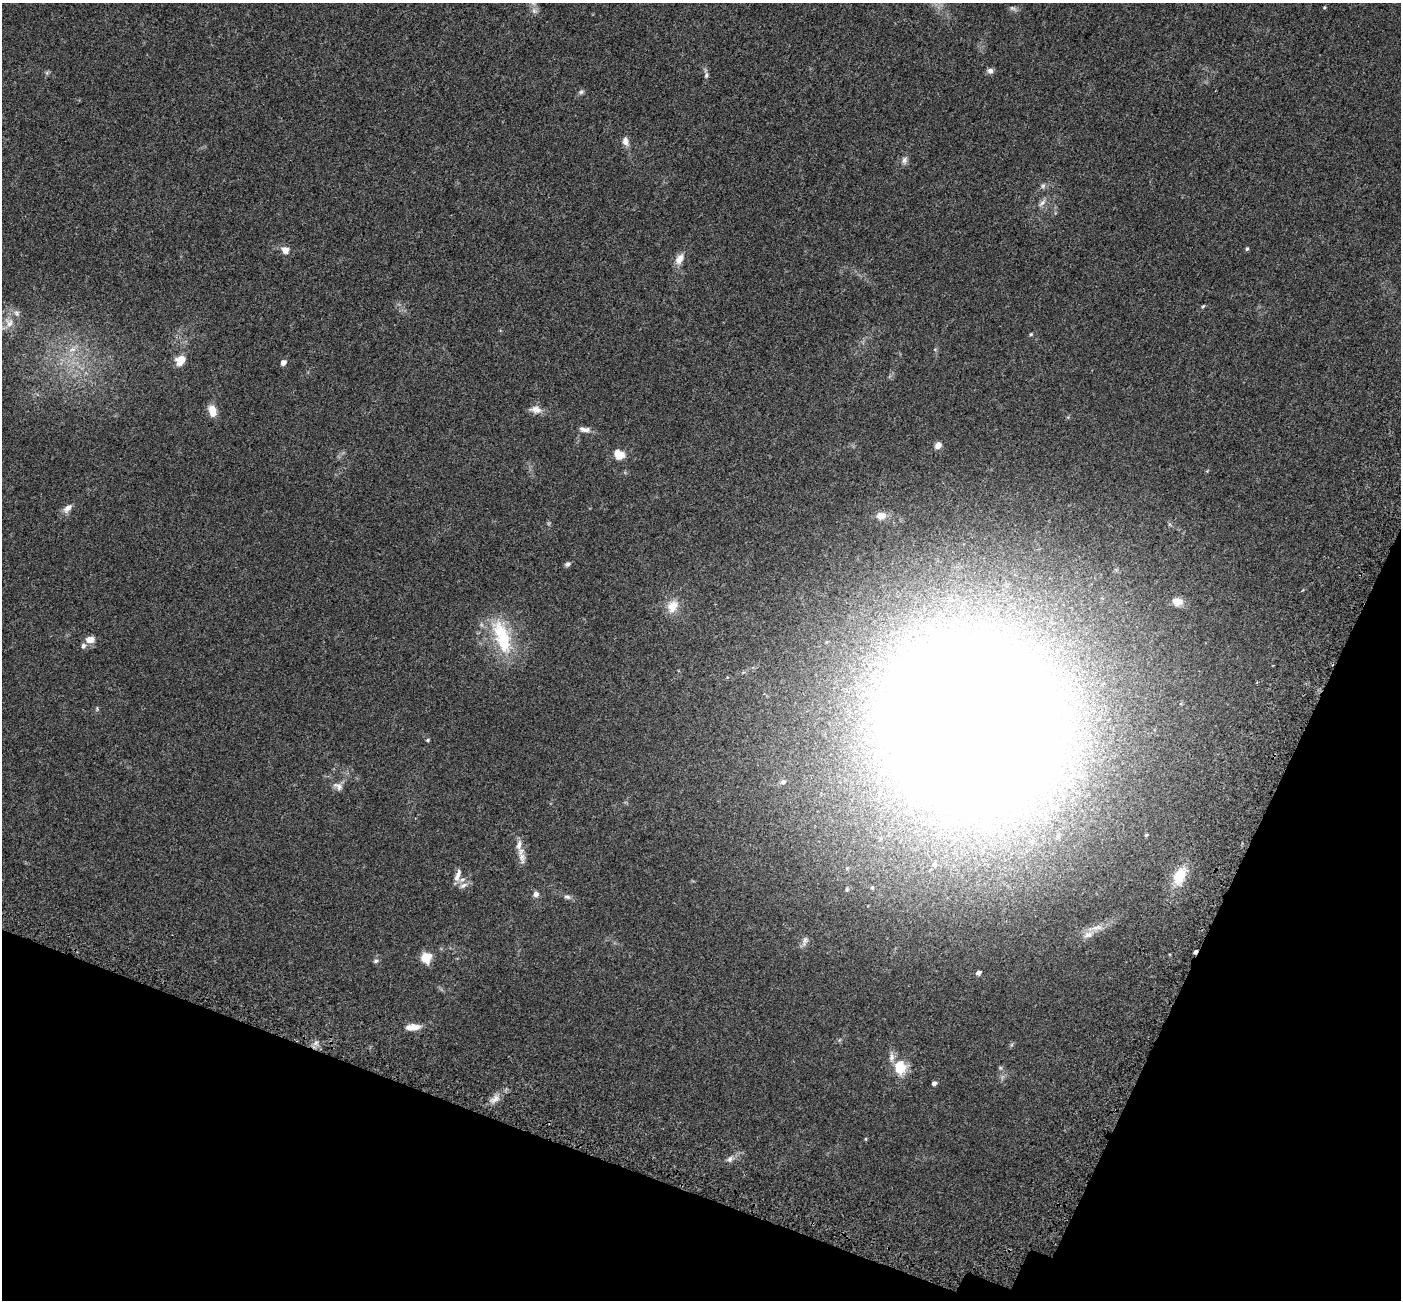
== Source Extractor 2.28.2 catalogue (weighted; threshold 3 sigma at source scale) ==
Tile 15 of 4 x 4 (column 3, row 4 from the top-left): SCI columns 2896-4294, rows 390-1687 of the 5784 x 5909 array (HDU 1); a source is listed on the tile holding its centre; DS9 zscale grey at full resolution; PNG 1403 x 1302 px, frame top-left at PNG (2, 3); no overlay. Shown black and unused: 18% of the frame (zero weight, under 3 of 5 exposures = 6% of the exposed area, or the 3 px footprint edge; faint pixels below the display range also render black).
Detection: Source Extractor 2.28.2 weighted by HDU 2 'WHT'; one run over the whole footprint, this tile lists its part. Background 0.0306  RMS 0.0029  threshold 0.0129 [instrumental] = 3 sigma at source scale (4.5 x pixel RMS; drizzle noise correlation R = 1.50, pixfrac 1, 0.0396/0.0396 arcsec/px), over >= 5 px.
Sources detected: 62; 1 inside a brighter object's white glare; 1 cosmic-ray / hot-pixel residue — not listed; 4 inside a brighter listed object's ellipse — not listed separately; the other 56 listed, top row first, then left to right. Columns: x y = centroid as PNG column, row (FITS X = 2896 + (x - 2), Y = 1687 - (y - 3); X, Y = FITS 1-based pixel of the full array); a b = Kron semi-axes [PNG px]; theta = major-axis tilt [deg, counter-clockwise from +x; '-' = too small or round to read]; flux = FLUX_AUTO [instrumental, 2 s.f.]
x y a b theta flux
1324 7 4 4 - 0.26
1012 8 10 4 -26 0.63
990 71 8 7 - 0.98
706 75 8 5 82 0.65
581 92 7 6 - 0.57
625 141 11 8 -79 1.4
905 160 10 7 84 1
1043 186 7 5 46 0.63
1042 203 13 5 46 1.1
1247 249 5 4 - 0.39
285 250 8 8 - 2
679 259 15 9 62 2.3
1203 306 6 3 20 0.32
17 313 10 7 -52 1.1
9 322 14 11 -65 3
1031 334 5 4 - 0.28
72 349 11 6 10 1.6
180 360 12 10 52 3.2
283 363 5 4 - 1.6
536 410 16 9 -6 1.9
212 411 13 8 -74 3.1
584 429 16 7 -8 1.5
938 445 7 6 - 1.9
619 454 14 11 -34 3
68 508 13 7 46 1.6
881 516 8 6 9 2.8
567 564 7 5 27 0.64
1177 602 12 9 -10 2.4
672 606 16 13 54 3.8
502 637 53 20 -72 15
90 640 10 8 3 2.1
83 646 7 6 - 0.74
973 724 93 79 -57 1300
428 740 4 3 - 0.34
783 782 6 6 - 0.85
338 786 14 8 -31 1.4
880 793 6 5 - 0.53
1146 835 5 4 - 0.3
522 857 18 8 -81 2
457 876 18 6 71 1.6
1179 876 23 14 65 6.8
463 885 13 6 26 1.1
872 888 5 4 - 0.29
847 889 6 3 71 0.31
536 894 7 7 - 1
567 897 9 5 -8 0.75
1097 928 18 7 12 2.2
805 940 14 6 66 1.1
426 957 6 5 - 16
376 961 7 5 18 0.56
978 973 5 4 - 1
413 1027 17 7 3 2.8
900 1067 16 13 -87 6.2
934 1083 4 4 - 0.77
495 1099 14 8 48 2
730 1159 10 6 56 0.94
Isophote crosses this tile's border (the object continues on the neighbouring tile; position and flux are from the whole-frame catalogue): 1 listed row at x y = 9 322